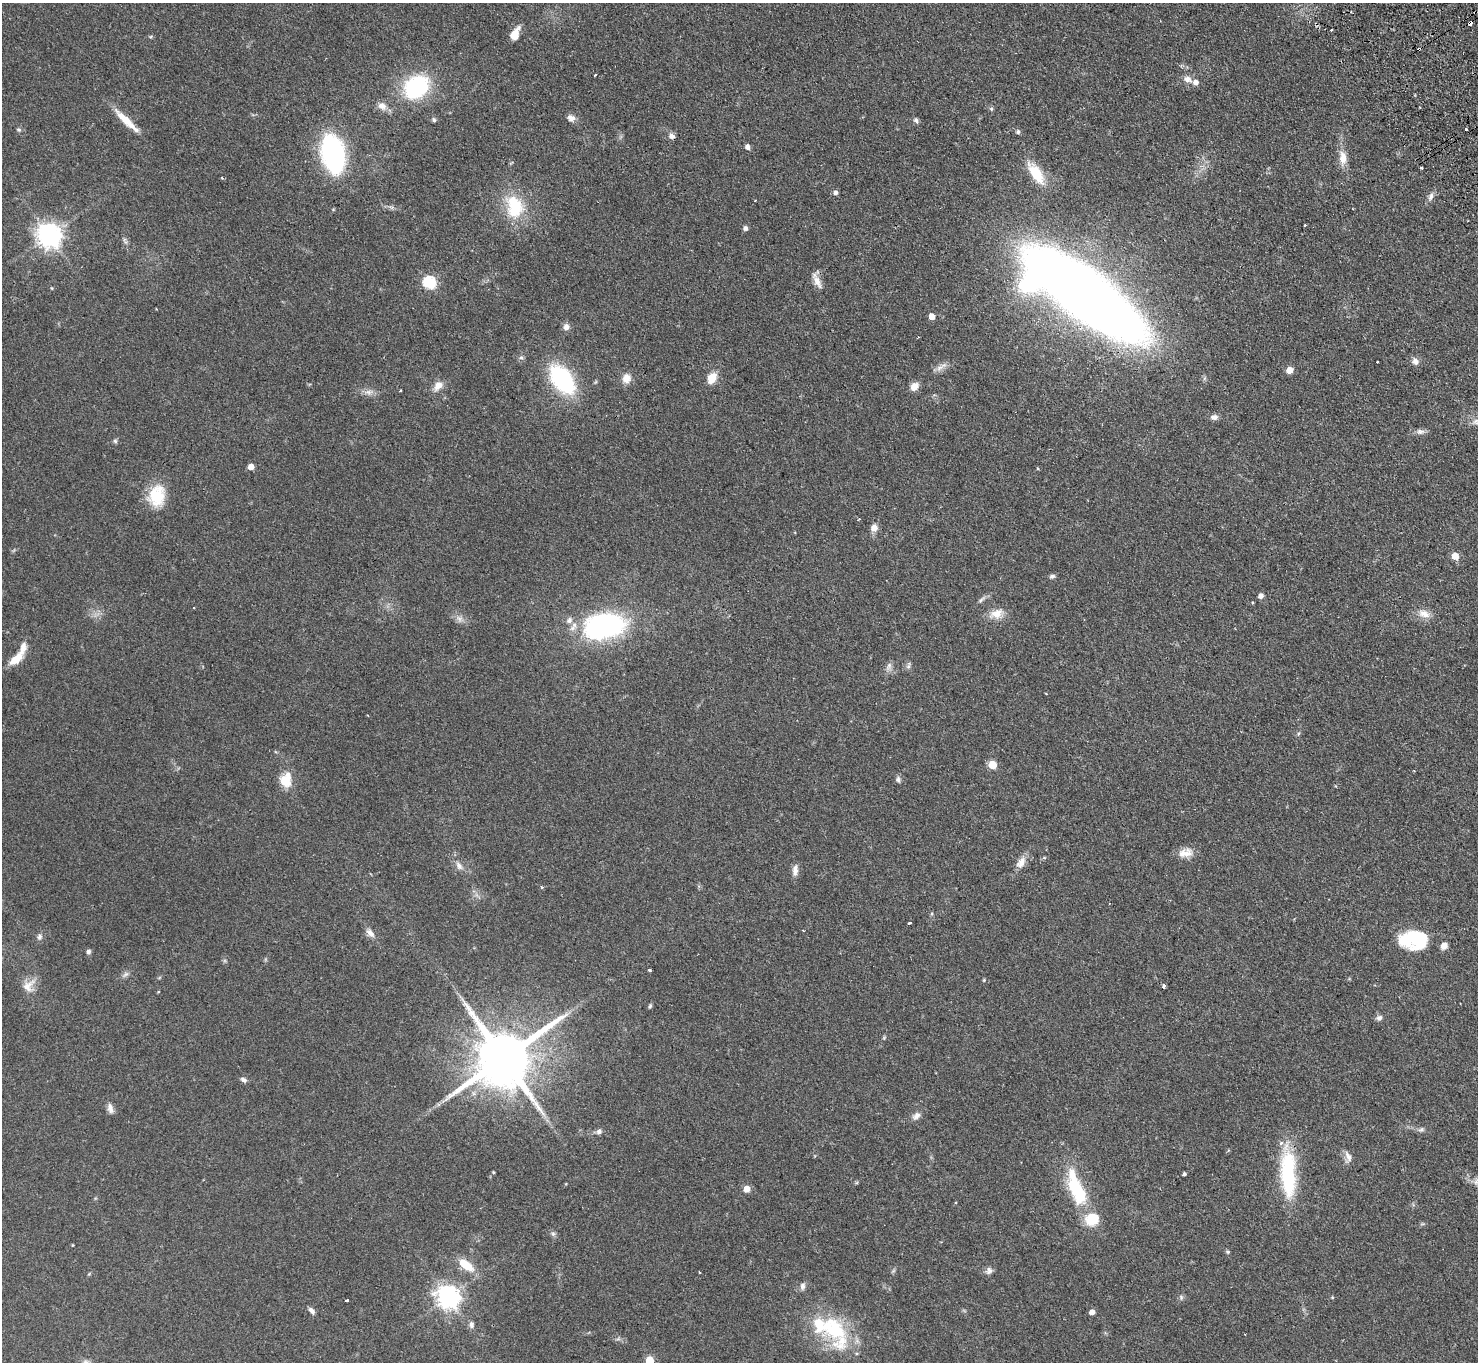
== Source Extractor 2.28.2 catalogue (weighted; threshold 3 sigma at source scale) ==
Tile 10 of 4 x 4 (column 2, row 3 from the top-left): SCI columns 1526-3001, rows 1696-3055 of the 6002 x 5970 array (HDU 1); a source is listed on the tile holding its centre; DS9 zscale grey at full resolution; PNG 1480 x 1364 px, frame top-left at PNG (2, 3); no overlay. Shown black and unused: <1% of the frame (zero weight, under 2 of 3 exposures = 3% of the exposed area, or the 3 px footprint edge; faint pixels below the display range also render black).
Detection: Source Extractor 2.28.2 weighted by HDU 2 'WHT'; one run over the whole footprint, this tile lists its part. Background 0.0872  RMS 0.0064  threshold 0.0289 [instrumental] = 3 sigma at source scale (4.5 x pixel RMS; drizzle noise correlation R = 1.50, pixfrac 1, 0.05/0.05 arcsec/px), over >= 5 px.
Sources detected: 125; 2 inside a brighter object's white glare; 3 cosmic-ray / hot-pixel residue — not listed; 7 inside a brighter listed object's ellipse — not listed separately; the other 113 listed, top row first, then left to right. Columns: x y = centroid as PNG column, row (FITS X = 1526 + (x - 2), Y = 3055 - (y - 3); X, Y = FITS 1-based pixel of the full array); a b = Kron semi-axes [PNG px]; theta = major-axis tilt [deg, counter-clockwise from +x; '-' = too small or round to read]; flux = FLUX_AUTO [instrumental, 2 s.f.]
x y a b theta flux
1470 23 5 3 - 16
515 34 13 7 62 8.4
1419 49 3 3 - 1.1
595 75 3 2 - 1
1187 79 11 8 -19 3.8
416 87 22 17 41 66
382 106 13 9 -24 4.5
991 109 6 5 - 1
571 118 10 8 -33 3.2
434 120 6 5 - 1.2
916 120 8 5 -56 1.6
127 121 33 7 -43 13
1466 129 3 3 - 3.3
19 130 7 5 -17 1
1018 132 5 5 - 1.5
672 136 8 7 - 2.4
747 147 6 5 - 2.1
333 154 32 17 -78 130
1343 158 19 10 -85 7.2
1421 168 3 3 - 1.5
1036 173 32 12 -57 17
836 193 5 5 - 2.1
1431 197 11 6 69 2.7
755 200 2 2 - 0.54
514 207 31 21 -80 28
1305 225 3 3 - 0.78
745 228 6 6 - 1.7
49 235 8 8 - 540
429 282 6 6 - 73
817 282 19 9 -65 5.1
1085 294 77 26 -39 1700
932 316 5 4 - 6.6
566 327 8 8 - 3.1
1415 361 9 9 - 3
941 367 20 5 27 3.5
1289 370 5 5 - 7
626 378 12 11 - 5.7
712 378 10 8 59 10
562 379 25 15 -53 78
438 385 12 8 47 6
914 386 10 8 48 5.2
400 390 3 2 - 0.83
368 392 10 6 8 3
1214 417 10 7 3 2.7
1476 422 9 8 - 2.9
1420 432 12 7 -2 2.6
115 441 6 6 - 1.1
251 467 4 4 - 5.7
157 496 27 20 80 21
874 528 9 8 - 4
1455 556 5 5 - 11
1052 576 8 5 18 1.5
1261 596 5 5 - 3
981 600 12 4 41 1.8
1253 603 3 3 - 0.68
194 608 3 2 - 0.77
996 614 19 12 15 7.4
1424 614 18 10 -24 6
459 619 9 7 -37 2.8
569 620 9 8 - 2.9
605 626 36 20 8 130
16 659 20 9 40 9.3
889 666 13 6 68 2.5
908 666 8 5 62 1.5
993 765 5 5 - 18
898 780 8 7 - 1.7
285 781 18 13 -49 9.8
1185 853 20 11 11 6.8
1021 862 17 9 56 5.4
459 866 13 7 -57 3.4
795 870 16 7 84 3.6
909 923 3 2 - 0.97
803 931 3 2 - 0.46
370 933 13 8 -44 3.7
40 937 8 7 - 1.9
1418 938 47 17 8 32
88 952 6 5 - 1.6
649 970 3 3 - 0.87
126 974 10 5 42 1.8
984 980 4 4 - 0.73
28 986 20 13 51 7.6
1163 986 4 3 - 2.4
158 992 4 3 - 0.43
650 1006 6 5 - 0.93
1379 1018 8 7 - 2
504 1058 18 15 35 4900
243 1080 9 5 -28 2
110 1108 14 7 -80 3
916 1116 11 8 38 3.2
1421 1130 9 6 32 1.6
599 1132 8 6 18 1.9
1348 1157 16 8 -74 3.7
493 1172 4 3 - 0.55
1288 1173 58 17 -88 49
1184 1174 4 3 - 1.3
747 1189 5 5 - 7.9
1077 1190 34 14 -66 37
553 1234 6 5 - 1.3
73 1245 4 3 - 0.43
1228 1252 5 4 - 0.93
466 1265 20 9 -37 13
989 1271 11 8 65 2.5
700 1272 3 2 - 0.76
802 1286 9 7 89 2.2
448 1297 8 7 - 470
1181 1297 7 5 -71 1.3
1332 1297 5 3 - 0.51
347 1300 3 3 - 3.4
312 1311 10 5 -48 2.2
1092 1312 5 4 - 4.2
471 1325 9 6 -89 2.1
834 1330 55 26 -61 47
650 1361 5 5 - 18
Overlapping masked pixels (flux is a lower limit): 2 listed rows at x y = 1470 23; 1419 49
Isophote crosses this tile's border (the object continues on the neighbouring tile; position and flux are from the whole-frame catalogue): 1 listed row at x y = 650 1361